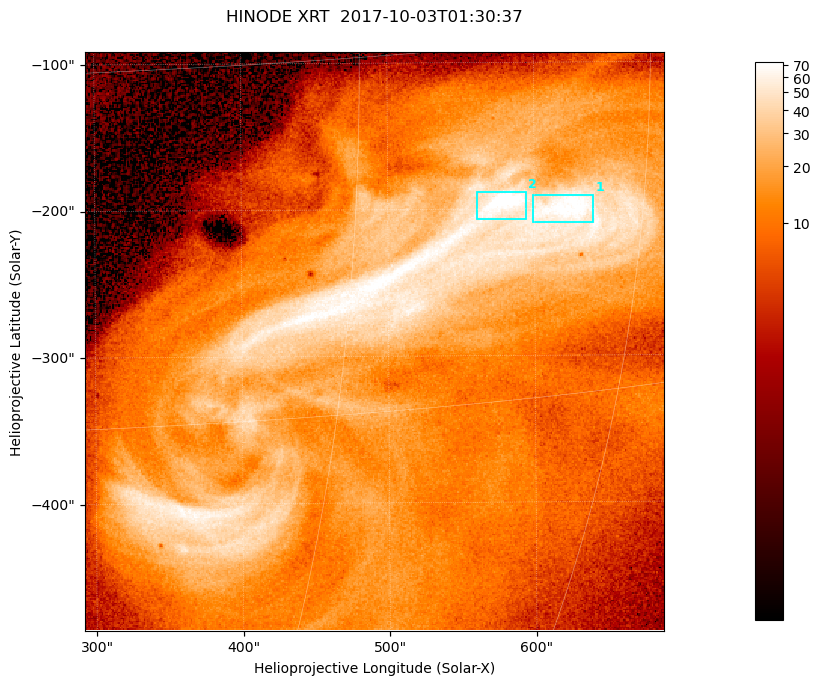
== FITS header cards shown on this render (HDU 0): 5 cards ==
TELESCOP= 'HINODE  '           /
INSTRUME= 'XRT     '           /
DATE_OBS= '2017-10-03T01:30:37.238' /
CTYPE1  = 'Solar-X '           /
CTYPE2  = 'Solar-Y '           /

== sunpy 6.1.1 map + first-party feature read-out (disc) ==
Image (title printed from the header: HINODE XRT  2017-10-03T01:30:37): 384 x 384 px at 1.03 arcsec/px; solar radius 958 arcsec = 932 px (partial field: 5.4% of the solar disc is inside the frame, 100% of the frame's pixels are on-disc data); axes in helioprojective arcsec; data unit not stated in the header (colour bar unlabelled)
Orientation: roll -0.357 deg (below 1 deg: not rotated)
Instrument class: DISC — disc imager (sunpy class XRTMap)
Bright regions (active regions / flare kernels): reference = the on-disc median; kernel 3 px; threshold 5 sigma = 49.4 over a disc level ~11.7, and >= 1.15x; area >= 147 px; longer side >= 5 px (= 5.1 arcsec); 2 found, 2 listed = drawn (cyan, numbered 1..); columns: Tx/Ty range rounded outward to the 5 arcsec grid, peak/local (2 s.f.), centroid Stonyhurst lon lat
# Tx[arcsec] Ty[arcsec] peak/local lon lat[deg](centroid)
1 595..640 -210..-190 6.7 +41 -7
2 560..595 -210..-185 7.4 +37 -7